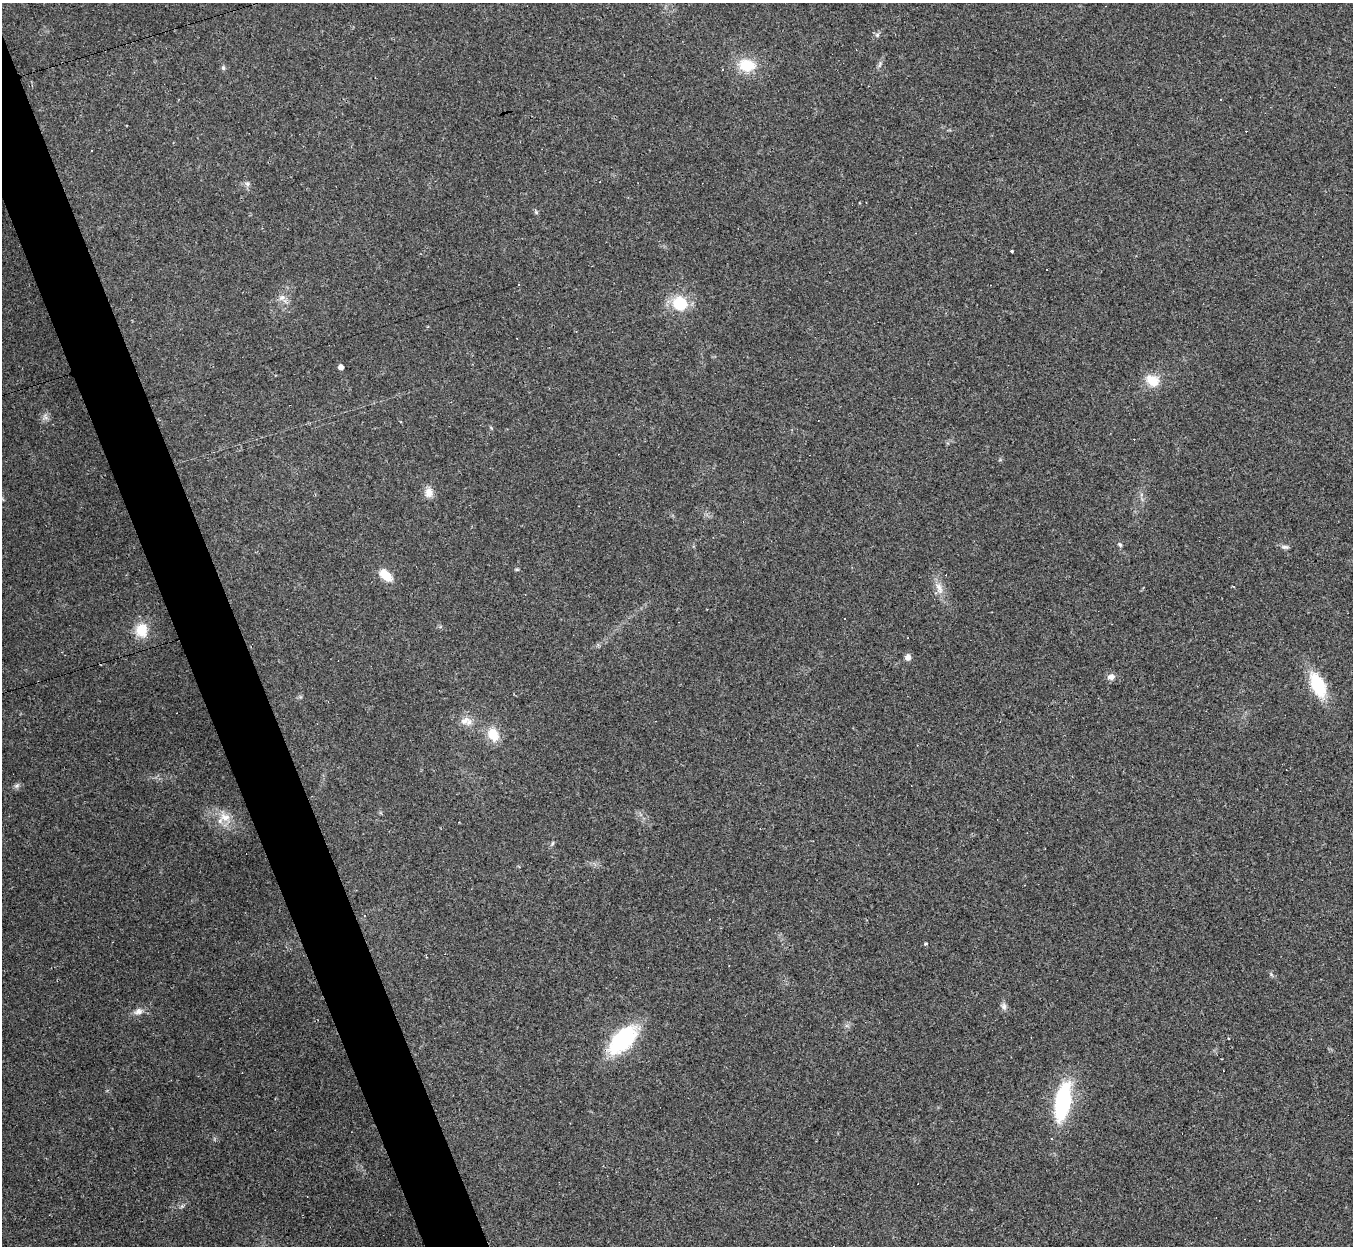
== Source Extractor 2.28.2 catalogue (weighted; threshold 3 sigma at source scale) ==
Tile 11 of 4 x 4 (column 3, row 3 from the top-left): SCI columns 2705-4055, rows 1515-2758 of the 5407 x 5390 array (HDU 1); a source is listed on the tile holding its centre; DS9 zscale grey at full resolution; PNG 1355 x 1248 px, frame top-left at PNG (2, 3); no overlay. Shown black and unused: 4% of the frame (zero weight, under 2 of 3 exposures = <1% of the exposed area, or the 3 px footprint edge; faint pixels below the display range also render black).
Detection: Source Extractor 2.28.2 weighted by HDU 2 'WHT'; one run over the whole footprint, this tile lists its part. Background 0.0571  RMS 0.0059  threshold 0.0264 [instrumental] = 3 sigma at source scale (4.5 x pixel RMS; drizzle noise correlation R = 1.50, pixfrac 1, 0.05/0.05 arcsec/px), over >= 5 px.
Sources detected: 50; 14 cosmic-ray / hot-pixel residue — not listed; the other 36 listed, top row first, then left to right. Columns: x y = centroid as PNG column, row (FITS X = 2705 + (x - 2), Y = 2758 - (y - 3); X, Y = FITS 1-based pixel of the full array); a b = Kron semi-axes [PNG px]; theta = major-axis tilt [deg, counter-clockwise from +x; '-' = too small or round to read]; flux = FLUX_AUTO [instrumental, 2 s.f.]
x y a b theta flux
877 35 7 5 -45 1.2
747 65 19 14 -8 17
880 65 10 3 69 1.2
223 68 6 5 - 1.2
722 69 3 2 - 0.5
247 184 7 7 - 1.7
536 212 5 5 - 0.89
1012 251 3 3 - 1
1047 269 2 2 - 0.6
282 297 10 8 16 3.2
680 303 19 17 -31 19
341 367 4 4 - 3.1
1152 380 13 10 -30 12
45 417 9 7 -51 2.2
491 428 6 3 -53 0.61
429 492 13 10 -85 5.1
1120 544 7 5 -48 1.1
1285 547 11 5 -1 1.7
517 569 6 4 18 0.65
386 575 13 8 -43 12
939 588 19 8 -71 5.7
845 618 3 3 - 1.1
141 630 14 13 - 14
908 657 7 6 - 3.3
1111 677 11 8 9 2.7
1318 685 24 12 -66 30
465 721 15 9 37 5
493 734 17 12 -65 11
17 786 9 6 48 1.6
225 817 16 12 -14 8.3
552 843 7 4 70 0.95
925 944 4 4 - 0.98
1004 1006 10 7 -75 2.2
138 1011 12 8 18 3.4
623 1040 32 16 44 59
1062 1102 31 12 79 71